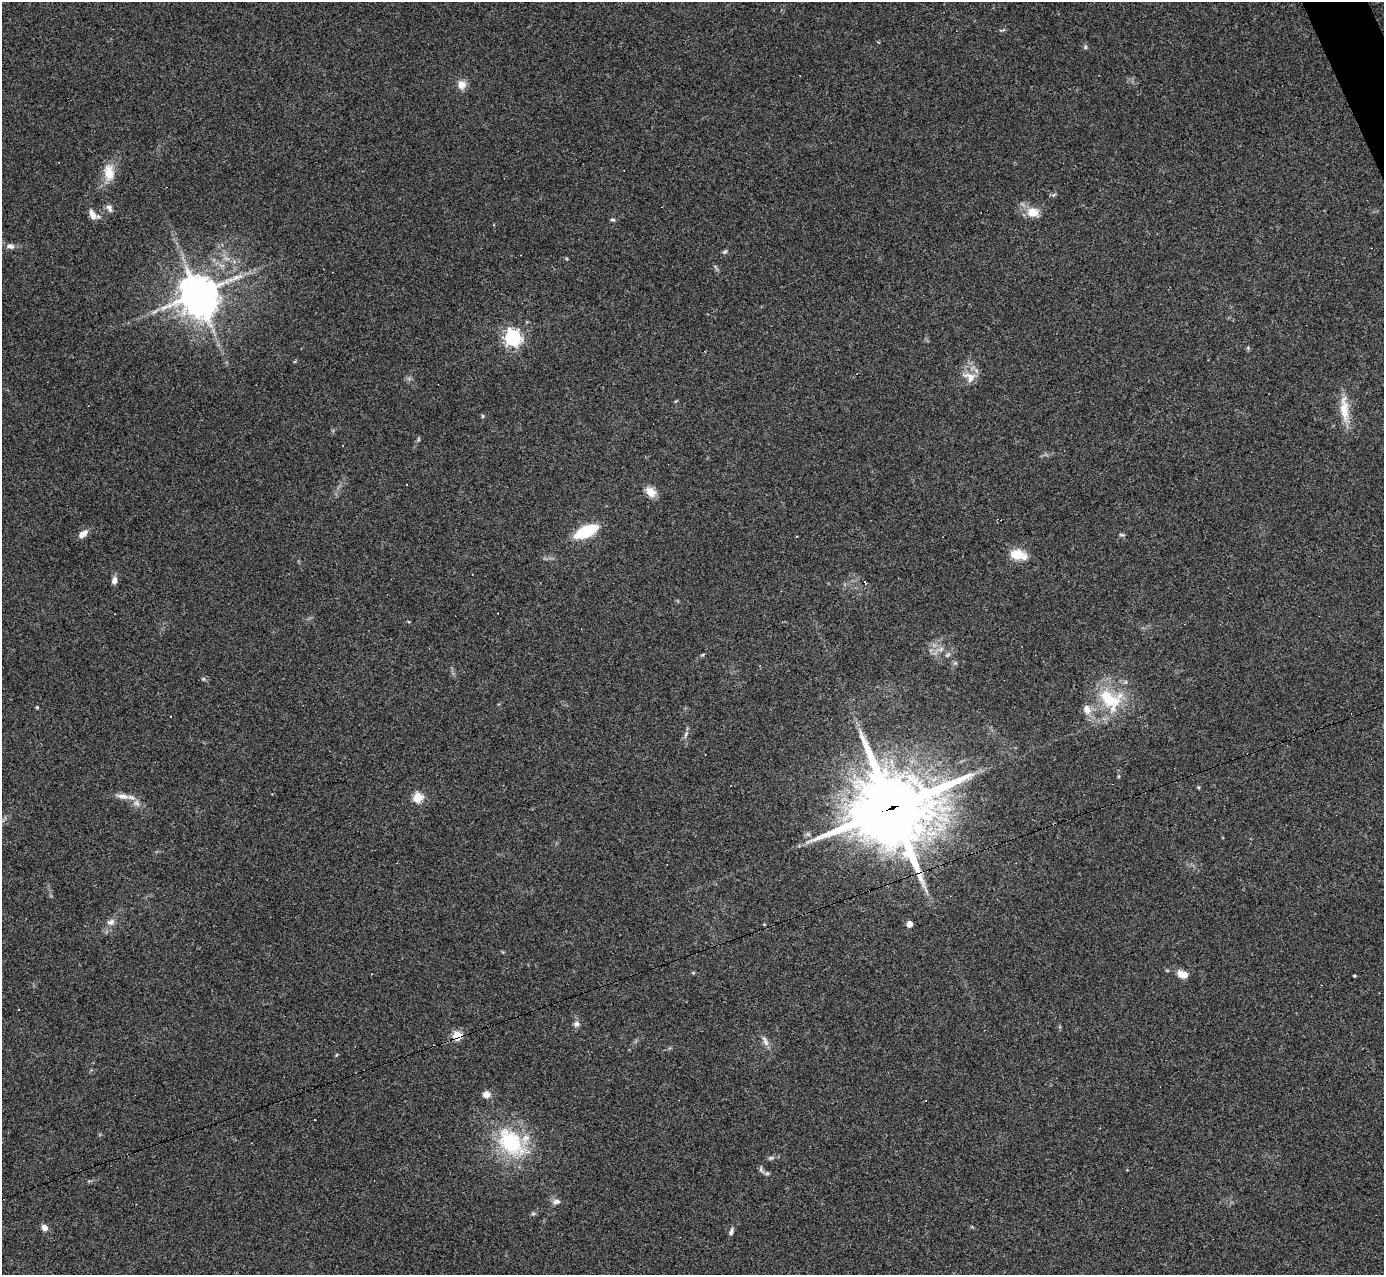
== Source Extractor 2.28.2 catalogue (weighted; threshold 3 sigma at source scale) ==
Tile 10 of 4 x 4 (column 2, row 3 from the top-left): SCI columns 1383-2764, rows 1551-2823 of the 5529 x 5516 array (HDU 1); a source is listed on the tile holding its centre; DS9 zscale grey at full resolution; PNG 1386 x 1277 px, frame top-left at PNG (2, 2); no overlay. Shown black and unused: <1% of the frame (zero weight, under 3 of 4 exposures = <1% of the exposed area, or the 3 px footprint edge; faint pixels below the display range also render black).
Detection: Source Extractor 2.28.2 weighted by HDU 2 'WHT'; one run over the whole footprint, this tile lists its part. Background 0.0847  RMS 0.0056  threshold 0.0253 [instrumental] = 3 sigma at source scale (4.5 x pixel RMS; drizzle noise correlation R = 1.50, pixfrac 1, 0.05/0.05 arcsec/px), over >= 5 px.
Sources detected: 69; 1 inside a brighter object's white glare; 10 cosmic-ray / hot-pixel residue — not listed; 3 inside a brighter listed object's ellipse — not listed separately; the other 55 listed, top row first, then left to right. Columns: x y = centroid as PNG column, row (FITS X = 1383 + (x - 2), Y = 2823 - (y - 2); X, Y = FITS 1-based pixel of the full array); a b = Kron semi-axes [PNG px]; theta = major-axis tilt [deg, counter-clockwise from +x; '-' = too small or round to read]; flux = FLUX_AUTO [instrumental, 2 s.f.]
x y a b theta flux
1085 47 5 5 - 0.87
461 85 10 10 - 4.8
109 172 24 14 -85 9.4
1053 195 6 4 70 0.85
109 208 10 7 -49 2.1
1033 212 12 10 8 8.2
92 214 14 8 -64 4.1
613 220 7 4 -6 0.89
10 246 10 7 -12 2.3
725 252 7 4 19 0.85
237 277 20 8 17 6.2
197 294 11 9 27 1200
155 311 9 4 19 1.6
513 338 6 6 - 190
1248 348 6 4 -47 0.72
970 377 18 13 -24 7
1344 408 33 12 -87 12
483 416 6 4 -90 0.61
342 445 3 2 - 0.33
407 485 3 2 - 0.65
651 492 14 10 -45 5.3
586 531 18 8 24 36
83 534 13 7 37 3.8
1122 535 8 4 -1 0.77
796 536 3 2 - 0.83
1018 555 19 11 -11 11
114 580 9 7 79 2.7
941 649 7 5 46 1.4
203 679 6 4 43 0.72
1110 699 37 27 -35 31
37 707 4 4 - 0.51
686 734 10 4 61 1.4
1198 787 4 4 - 0.63
123 796 19 7 -9 4.6
418 797 5 5 - 36
137 803 10 8 -52 3.1
892 808 29 26 22 4500
111 922 12 8 28 3
764 924 5 3 - 0.4
909 924 5 4 - 6.1
371 974 3 2 - 0.34
1180 974 11 7 -83 3.1
1354 976 3 3 - 0.72
576 1024 8 7 - 1.9
457 1036 5 5 - 33
765 1041 16 6 -67 2.9
486 1094 9 8 - 3.3
314 1120 2 2 - 0.44
511 1143 46 28 -47 43
771 1158 8 5 19 1.2
761 1169 13 5 -58 1.7
557 1202 10 7 8 2.2
533 1214 6 4 0 0.89
44 1228 8 7 - 2.6
731 1231 11 4 74 1.5
Overlapping masked pixels (flux is a lower limit): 2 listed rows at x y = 892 808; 457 1036